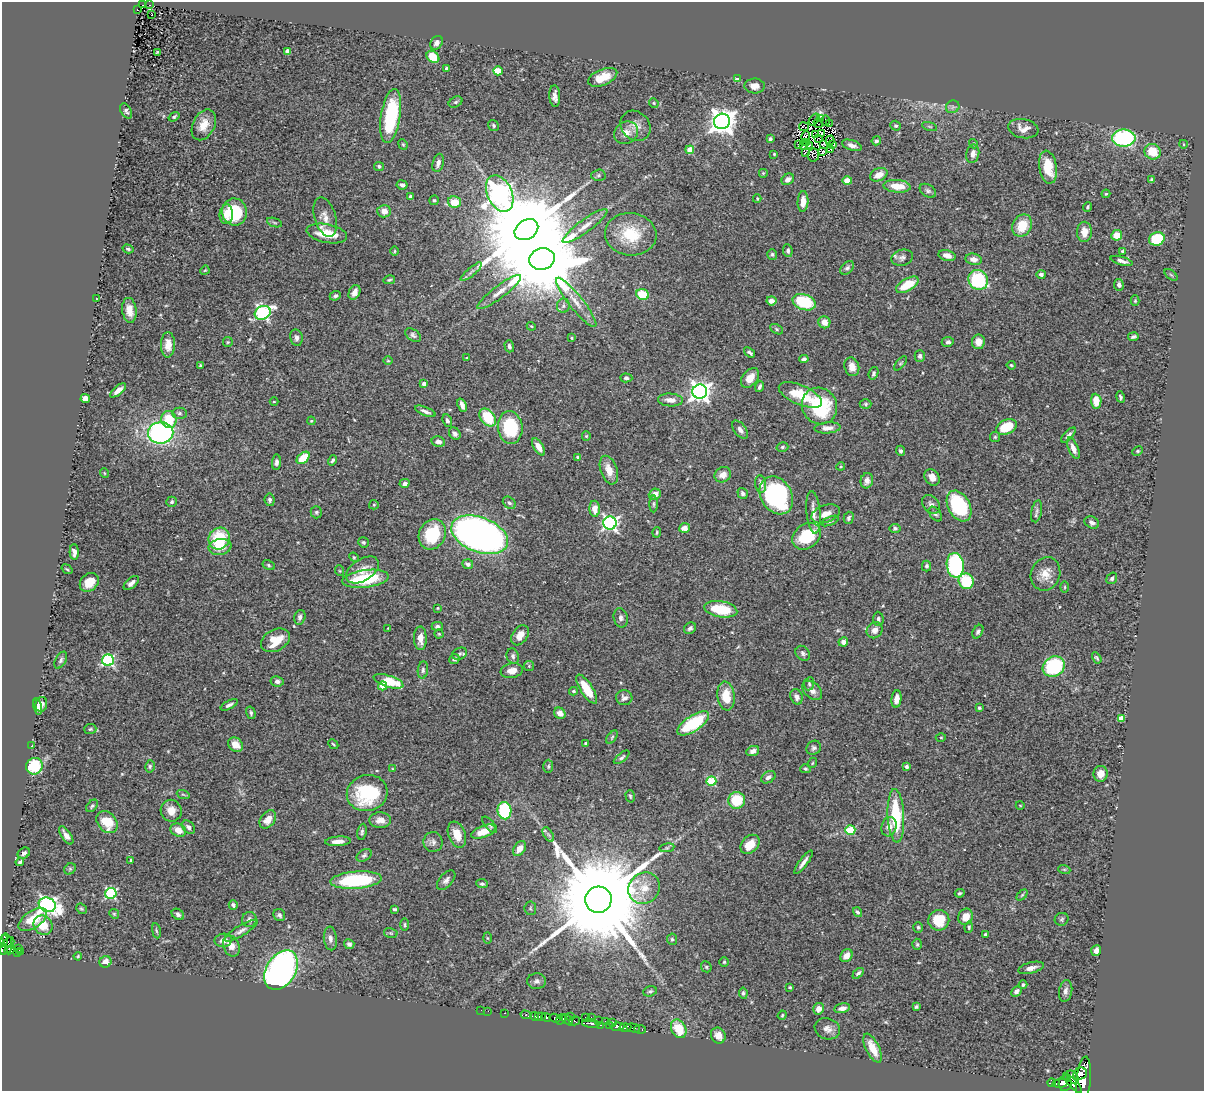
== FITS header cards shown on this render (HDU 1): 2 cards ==
NAXIS1  =                 1202
NAXIS2  =                 1089

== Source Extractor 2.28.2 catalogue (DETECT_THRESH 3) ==
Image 1202 x 1089 px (HDU 1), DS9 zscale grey, 1 PNG px = 1 image px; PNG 1206 x 1093 px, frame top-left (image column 1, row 1089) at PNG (2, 2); each listed source drawn as its Kron ellipse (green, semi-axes under 4 px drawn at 4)
Background 0.867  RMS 0.031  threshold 0.092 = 3 sigma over >= 5 px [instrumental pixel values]
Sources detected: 442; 3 with non-positive FLUX_AUTO (blend fragments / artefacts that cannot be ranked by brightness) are neither listed nor drawn; the other 439 listed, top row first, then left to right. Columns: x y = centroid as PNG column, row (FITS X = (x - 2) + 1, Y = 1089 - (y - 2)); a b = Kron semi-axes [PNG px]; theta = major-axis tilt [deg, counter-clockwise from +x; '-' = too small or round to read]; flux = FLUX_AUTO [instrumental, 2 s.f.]
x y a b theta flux
143 5 2 2 - 0.66
150 5 3 2 - 0.65
138 10 3 2 - 10
152 15 3 2 - 2.7
437 43 7 5 55 7.1
288 51 4 4 - 8.3
157 52 4 2 - 1.9
433 57 7 5 -41 40
447 68 3 3 - 5.6
498 71 5 4 - 63
603 77 15 8 22 31
738 79 4 4 - 39
754 86 10 7 -2 13
555 96 11 5 -88 10
456 102 7 5 27 3.7
654 103 5 4 - 2.6
953 107 7 6 - 5.2
126 111 8 5 -59 4.7
391 116 27 9 80 140
174 117 6 4 36 3.1
814 119 7 2 53 4.4
821 119 3 3 - 330
825 120 5 2 - 1.2
722 121 8 7 - 2200
818 123 5 2 - 1.2
829 123 2 2 - 1.6
204 125 16 11 64 32
493 125 6 5 - 3.8
635 126 16 13 -45 22
895 126 5 4 - 4.7
804 127 5 2 - 0.28
930 127 8 3 -19 2.6
1023 129 15 9 -11 17
626 133 12 10 32 18
822 133 3 2 - 0.96
816 135 3 2 - 1.8
806 137 5 2 - 0.26
818 138 3 2 - 1.7
1124 138 12 8 0 240
770 139 4 3 - 4.6
830 140 5 2 - 1.4
876 141 5 4 - 4
807 142 2 2 - 2.1
403 144 5 4 - 2.6
799 144 4 2 - 0.69
823 144 4 2 - 0.73
973 144 5 4 - 2.9
1183 144 4 3 - 1.5
809 145 3 2 - 2.5
833 145 4 2 - 0.095
852 145 10 5 -18 9.6
804 146 3 3 - 2.9
690 150 4 4 - 55
831 150 3 3 - 0.19
823 152 3 2 - 2.4
1152 152 8 7 - 42
805 153 3 2 - 1.2
774 154 3 3 - 2.2
973 154 9 6 78 12
813 155 6 5 - 3.5
438 163 9 5 75 10
379 166 5 4 - 4.8
1048 167 16 9 -81 49
763 173 5 5 - 2.6
598 175 7 5 3 4.2
879 175 9 6 25 20
788 179 6 5 - 9.5
1152 180 4 4 - 3.7
847 181 5 4 - 23
402 185 5 4 - 7.4
897 186 13 6 -4 36
928 191 9 6 -32 5.3
500 193 19 12 -65 1300
1106 194 4 3 - 2.1
410 197 4 3 - 5.1
757 199 4 3 - 1.6
434 200 5 4 - 3
803 201 10 5 87 16
454 202 6 5 - 35
1088 207 5 4 - 3.1
384 211 7 6 - 15
234 212 13 12 - 94
226 214 10 6 86 18
325 217 20 10 -74 20
275 223 8 3 -19 2.7
585 226 27 6 36 22
1022 226 11 9 59 49
526 230 13 9 33 45000
1084 232 10 7 88 22
327 233 20 9 -11 58
631 234 26 21 -7 76
1117 235 5 5 - 31
1157 239 8 6 22 100
128 249 5 3 - 3.2
395 251 5 3 - 2.1
788 251 6 4 -83 4.8
1122 251 4 3 - 3
772 254 5 5 - 3.4
947 255 9 5 -14 15
902 258 11 8 14 8.5
542 259 13 10 17 35000
973 259 8 5 -10 11
1122 261 11 4 -16 8.3
847 268 8 5 44 5.7
205 270 5 3 - 1.9
471 272 13 4 41 7.2
1041 274 5 4 - 5.3
1171 275 7 4 -37 3
389 280 6 3 14 2.6
978 280 10 9 - 140
907 285 12 6 30 54
1119 285 6 5 - 5.8
354 292 7 5 62 13
499 292 27 6 37 21
643 294 6 5 - 71
335 296 6 4 23 4
97 299 3 2 - 1.1
771 301 5 4 - 9.8
1135 301 5 4 - 2.4
576 302 31 7 -51 29
804 302 12 7 -19 98
563 306 7 6 - 5
129 310 12 7 -83 20
263 313 8 6 28 420
824 322 6 6 - 15
531 326 4 3 - 1.8
776 329 7 4 -29 3.1
413 335 9 5 -38 5.3
1133 337 5 3 - 4.7
296 338 8 6 -80 6.9
571 338 4 2 - 2
228 342 5 5 - 2.8
948 342 6 5 - 5.9
978 342 7 6 - 14
168 345 12 7 89 20
509 346 6 4 -74 5
750 352 6 3 -37 4.2
920 356 6 5 - 5.4
466 358 3 2 - 1.4
804 359 5 4 - 5.5
388 361 5 3 - 2
900 363 8 4 51 3.2
200 365 3 3 - 2.2
1011 365 4 3 - 2.3
852 367 9 7 -75 19
873 373 6 4 71 3.7
626 378 6 4 -2 4.1
750 378 11 7 50 22
424 384 4 4 - 15
759 387 5 3 - 4.4
118 390 10 4 41 13
700 392 7 7 - 1300
800 395 23 9 -23 61
1120 397 6 4 -78 4.1
85 398 4 4 - 15
670 400 12 6 -3 15
1096 401 7 5 -84 35
274 402 4 3 - 1.6
866 404 6 5 - 3.2
462 405 7 4 -68 10
819 406 19 17 -55 150
425 411 11 4 -21 7
179 413 7 5 0 4.7
488 417 10 7 -52 74
169 419 8 7 - 58
447 420 6 4 -65 4.9
311 421 4 4 - 2.1
1006 427 11 7 26 66
510 428 16 12 -84 110
828 428 13 5 4 12
740 430 10 6 -53 9.1
161 433 13 10 1 410
455 434 6 5 - 7.3
1068 435 9 4 47 5.6
586 436 4 4 - 2.3
995 437 5 5 - 2.7
438 442 7 5 -14 9.9
539 447 10 5 -60 17
782 447 6 4 16 3.4
1073 448 11 5 -66 12
901 451 5 4 - 4.4
1138 451 5 4 - 3
578 457 4 3 - 3
303 458 7 5 40 50
333 460 5 3 - 3.6
276 462 7 4 86 6
841 466 4 3 - 2
609 470 15 8 -71 26
104 473 5 3 - 1.8
723 475 8 7 - 16
932 477 9 7 -56 14
867 481 8 6 75 8.5
405 483 5 4 - 6.5
761 484 9 5 -82 9.6
743 493 6 5 - 5
655 494 6 5 - 16
776 495 20 15 -59 270
270 500 6 5 - 4.5
171 502 5 5 - 4.4
509 503 7 5 -42 4.6
654 504 8 4 -90 3.7
931 504 10 7 -49 8.6
374 505 5 4 - 2.1
959 506 16 10 -61 180
595 509 8 5 -87 21
1037 511 11 5 79 7
316 512 6 5 - 3.7
813 512 21 7 -85 18
826 514 15 8 18 20
935 514 8 5 -51 4.8
849 518 6 5 - 4.1
830 521 9 4 21 4.1
1092 522 7 5 -29 6.9
610 523 6 6 - 560
684 528 5 4 - 12
895 528 5 4 - 3.9
657 532 5 3 - 2.6
432 534 16 13 62 110
480 535 29 17 -21 1600
807 536 15 12 38 95
219 539 11 10 - 85
363 542 5 5 - 3.5
220 547 11 8 9 31
74 552 8 4 -87 11
354 557 5 4 - 2.4
468 564 5 4 - 7.9
269 565 6 4 -28 3.6
955 565 13 8 -82 250
926 566 5 4 - 4.4
67 569 6 3 -36 2.4
362 570 18 10 33 24
340 571 5 3 - 1.8
1045 574 17 14 70 28
1112 578 6 5 - 4.5
366 579 23 8 7 120
966 581 8 7 - 80
89 582 10 8 43 28
131 583 9 4 40 9.2
1065 587 6 4 89 2.4
438 608 3 2 - 1.6
721 609 16 8 -9 76
300 617 7 5 73 6.4
621 618 10 7 -78 7.3
878 619 7 5 -87 4.7
437 626 5 4 - 5.9
388 628 3 3 - 1.8
690 628 6 5 - 5.5
875 630 8 7 - 13
978 632 7 5 60 5.4
439 634 4 4 - 2.4
520 635 11 7 57 16
420 638 12 6 -89 20
275 640 15 10 29 41
843 642 5 4 - 9.2
803 653 8 6 -47 5.6
460 654 8 5 20 5.1
513 656 8 6 -74 5.8
1097 658 6 4 -57 3.3
454 659 5 5 - 4.7
61 660 9 5 62 5.3
108 660 6 6 - 270
529 666 5 5 - 2.7
1054 666 11 9 29 160
423 670 8 5 83 5.1
512 671 11 7 9 16
277 681 6 5 - 6.8
389 681 15 6 -18 59
809 684 6 5 - 4
383 686 4 4 - 28
587 689 17 6 -58 51
812 690 11 7 -43 14
573 691 4 3 - 3.8
726 696 14 8 -81 42
796 697 8 6 -70 8
624 698 8 7 - 7.5
897 699 8 5 83 14
41 704 7 6 - 11
229 705 9 4 28 6.1
38 707 8 4 -78 8.5
979 708 3 3 - 2.8
251 713 6 4 -74 3.9
560 713 6 5 - 14
1121 718 4 4 - 24
693 723 18 8 33 120
90 729 6 5 - 3.4
612 737 8 4 55 2.9
941 737 5 3 - 1.9
586 743 3 3 - 3.5
333 744 5 3 - 2.5
235 745 8 6 -37 19
32 746 3 2 - 1.3
814 748 8 6 37 5.5
753 751 6 5 - 9.4
622 757 9 4 39 4.5
812 763 5 3 - 1.8
34 766 8 8 - 84
150 766 6 4 77 3.7
548 766 6 5 - 3.2
907 767 4 4 - 4.7
393 769 3 2 - 1.5
805 769 5 4 - 2.5
1100 774 8 7 - 17
768 777 8 5 34 8
711 781 5 5 - 110
367 793 20 18 14 150
183 794 6 4 -20 3.2
630 796 6 4 -74 3
737 800 8 8 - 67
1020 805 4 3 - 1.5
92 806 7 4 51 4
171 811 11 10 - 22
504 811 8 7 - 160
896 816 27 8 -87 120
268 819 10 7 53 21
380 820 11 8 0 15
107 822 12 9 -50 52
490 825 10 4 -49 4.4
189 827 8 5 -48 8.6
889 827 10 7 75 13
178 830 8 6 -27 23
850 830 5 4 - 81
362 832 8 4 79 4.3
483 832 13 6 21 33
548 834 8 4 -59 4.5
66 835 10 4 -56 12
457 835 13 8 -69 31
338 841 13 4 4 15
433 842 10 9 - 9
750 844 11 8 46 34
667 848 8 4 8 3.4
520 849 8 5 55 18
24 853 6 5 - 5.4
364 855 8 5 32 4.8
131 860 3 3 - 4.8
20 862 4 3 - 4
803 862 14 4 53 10
70 869 6 5 - 3.4
1064 869 6 4 -18 2.4
356 880 26 8 4 180
446 880 12 6 49 8.5
482 884 6 4 -7 4.5
644 888 16 15 - 37
111 893 5 5 - 230
960 893 5 3 - 3.1
1022 895 6 4 45 2.9
598 900 13 13 - 71000
47 905 9 7 -22 880
233 905 5 4 - 4.5
530 908 7 5 -82 3.5
81 909 6 4 -41 2.8
395 909 4 3 - 3.6
857 912 5 4 - 4.1
114 914 5 4 - 2.8
178 914 7 5 -36 5.6
279 915 6 5 - 5.4
966 917 8 7 - 23
33 919 16 8 35 49
249 919 7 7 - 7.3
1062 919 7 6 - 4.2
939 920 10 10 - 57
43 925 10 9 - 37
405 925 6 3 -90 2.6
918 927 5 4 - 3
969 927 6 4 83 3.2
156 931 7 3 -80 3.1
241 931 19 5 31 10
391 933 7 5 -12 3.4
985 934 3 3 - 2.7
330 938 12 6 -84 9.3
487 938 6 4 -88 2.2
672 939 5 5 - 3.3
4 940 5 2 - 17
223 940 9 6 10 13
7 941 7 3 -70 110
349 944 5 5 - 5.5
917 944 5 4 - 2.8
7 946 10 5 55 220
231 946 11 8 -67 14
18 948 2 2 - 19
2 950 4 2 - 220
10 950 5 3 - 190
1096 950 6 4 68 11
20 952 4 2 - 29
17 953 4 3 - 38
78 956 4 2 - 1.8
846 956 7 5 54 15
105 962 6 5 - 14
724 962 4 4 - 2.4
706 967 6 5 - 3
1031 968 13 5 15 12
281 970 21 14 58 810
858 973 6 4 43 5
537 981 9 8 - 7.7
1023 985 4 4 - 3.7
790 987 4 3 - 2.4
650 991 7 5 16 3.9
1016 991 6 4 45 7.5
1066 991 11 6 79 7.9
743 993 5 4 - 3.7
916 1007 4 3 - 3.1
842 1008 8 5 11 11
819 1009 6 5 - 16
481 1010 2 2 - 0.9
488 1011 2 2 - 4.4
505 1013 3 2 - 7.1
526 1015 5 3 - 130
782 1015 5 4 - 2.3
535 1016 4 3 - 83
570 1016 3 2 - 1.8
538 1017 3 3 - 110
542 1017 3 3 - 220
546 1017 5 3 - 330
585 1017 2 2 - 2.8
591 1017 2 2 - 15
555 1018 5 3 - 41
561 1019 6 4 56 210
567 1020 7 3 -43 200
575 1021 5 4 - 24
598 1021 3 2 - 7.2
605 1022 4 3 - 63
613 1022 3 2 - 62
591 1023 9 3 -6 260
601 1025 3 2 - 17
610 1026 3 2 - 37
617 1027 7 3 7 390
625 1028 6 3 7 220
633 1028 7 3 -12 64
640 1029 6 3 -7 25
679 1029 10 7 -61 46
827 1029 13 10 -20 14
718 1035 8 7 - 17
873 1048 16 6 -63 34
1080 1074 7 6 - 480
1073 1077 8 5 -54 560
1084 1080 24 7 85 2000
1051 1083 4 3 - 89
1060 1083 8 3 7 570
1065 1083 8 6 81 800
1072 1083 13 4 -48 430
At the frame edge (FLAGS 8, measured only in part): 1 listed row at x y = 2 950
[3 non-positive-flux detections neither listed nor drawn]